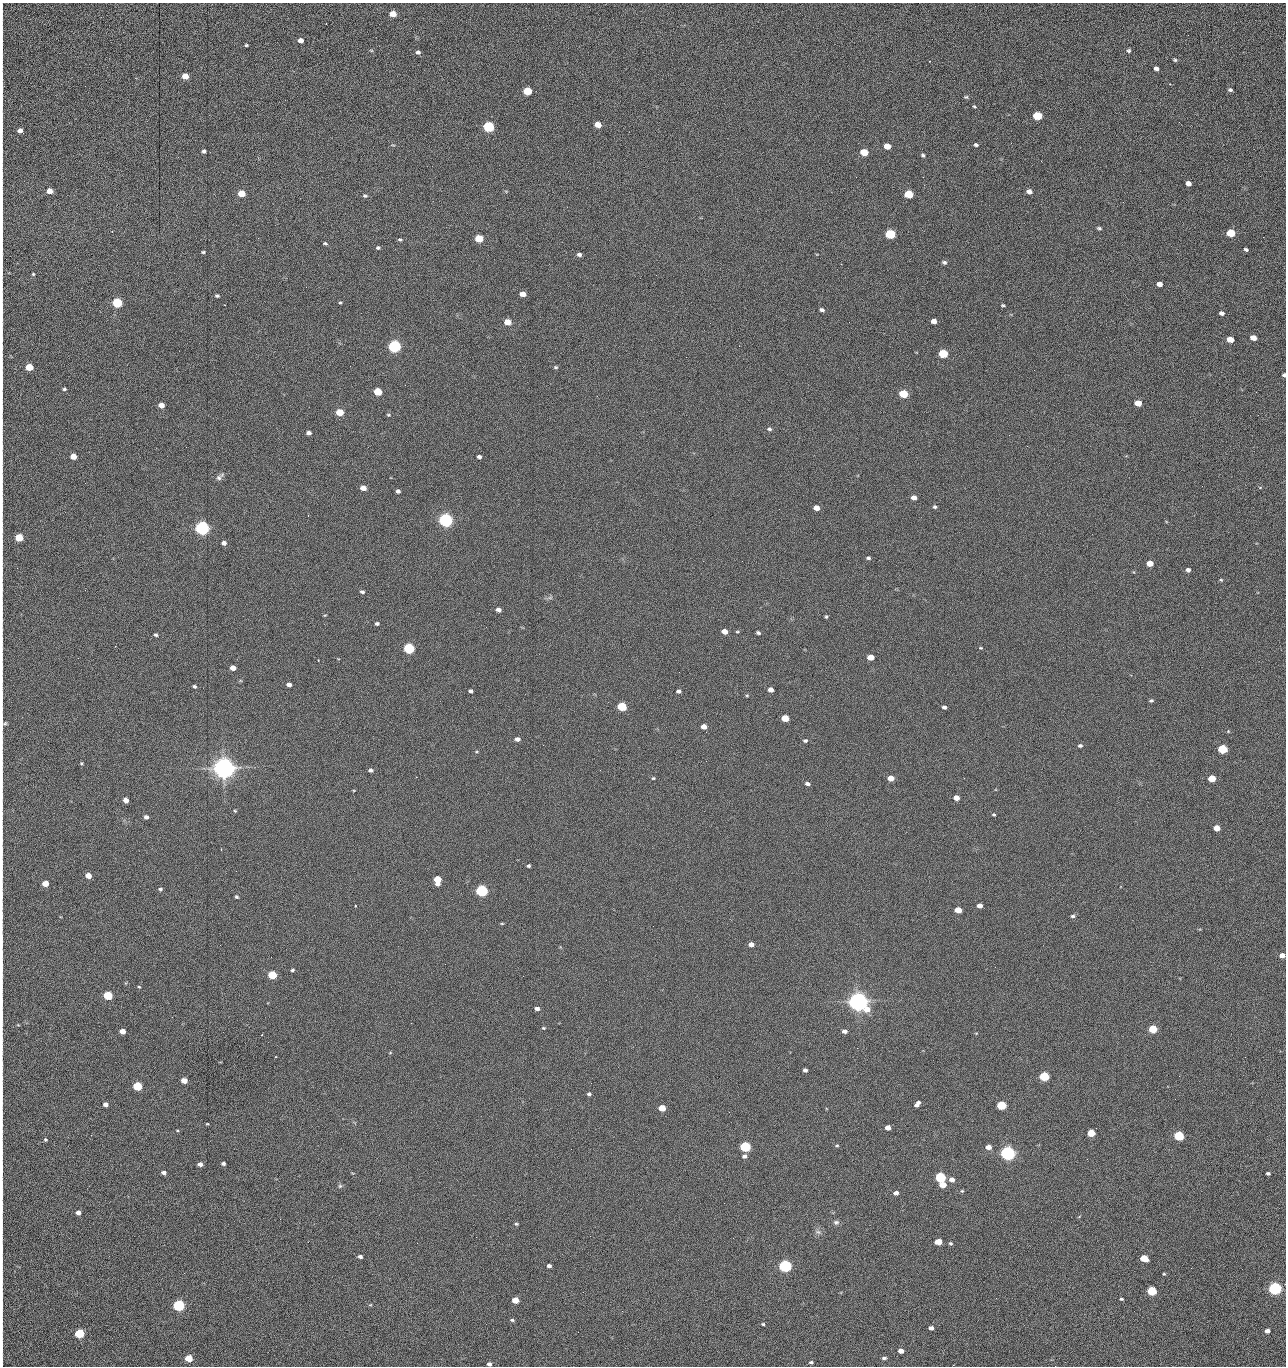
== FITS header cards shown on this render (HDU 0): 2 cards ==
NAXIS1  =                 1284 /fastest changing axis
NAXIS2  =                 1364 /next to fastest changing axis

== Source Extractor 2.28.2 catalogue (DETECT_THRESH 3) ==
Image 1284 x 1364 px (HDU 0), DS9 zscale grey, 1 PNG px = 1 image px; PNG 1288 x 1368 px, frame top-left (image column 1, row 1364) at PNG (2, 3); no overlay
Background 146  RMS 15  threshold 44.5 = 3 sigma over >= 5 px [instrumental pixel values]
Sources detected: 273; all 273 listed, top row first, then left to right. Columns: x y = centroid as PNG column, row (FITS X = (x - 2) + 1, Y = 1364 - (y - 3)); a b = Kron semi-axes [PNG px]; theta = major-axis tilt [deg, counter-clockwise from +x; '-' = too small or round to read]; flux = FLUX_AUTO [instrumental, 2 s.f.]
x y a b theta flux
393 14 5 4 - 1.3e+04
326 23 2 2 - 7.4e+02
1188 35 2 2 - 7.3e+02
300 40 5 4 - 4.9e+03
246 45 3 3 - 1.3e+03
371 50 6 3 -19 1.0e+03
1129 51 6 5 - 2.1e+03
418 52 4 4 - 2.5e+03
2 57 30 2 90 6.2e+03
1175 60 5 4 - 1.5e+03
1156 69 5 4 - 4.1e+03
185 76 5 4 - 1.4e+04
1170 84 3 2 - 8.1e+02
1230 90 5 4 - 2.1e+03
528 91 5 5 - 4.2e+04
966 97 6 4 0 1.5e+03
2 100 30 2 90 6.5e+03
974 107 4 3 - 1.1e+03
1037 116 6 5 - 6.1e+04
1179 122 2 2 - 7.3e+02
598 124 5 4 - 1.5e+04
2 127 17 2 90 3.1e+03
489 127 6 5 - 1.6e+05
20 131 5 4 - 5.3e+03
976 145 5 4 - 2.0e+03
887 146 5 4 - 1.2e+04
204 151 4 4 - 2.4e+03
864 152 5 5 - 2.8e+04
923 155 5 3 - 1.6e+03
1041 161 3 2 - 1.3e+03
856 177 2 2 - 1.5e+03
923 177 2 2 - 1.2e+04
2 183 14 2 90 2.7e+03
1188 183 5 4 - 6.3e+03
49 191 5 4 - 1.0e+04
1029 191 5 4 - 5.7e+03
241 193 5 5 - 2.1e+04
909 194 6 5 - 5.2e+04
365 196 7 4 -17 1.7e+03
1123 202 2 2 - 6.1e+02
1099 228 5 4 - 1.7e+03
1231 233 5 5 - 4.3e+04
2 234 23 2 90 4.6e+03
890 234 6 5 - 1.0e+05
1263 237 2 2 - 6.0e+02
479 238 5 5 - 4.1e+04
400 240 5 3 - 1.5e+03
325 243 5 3 - 1.4e+03
378 248 4 4 - 1.6e+03
1246 249 4 3 - 1.8e+03
203 252 5 3 - 1.3e+03
579 254 5 4 - 2.9e+03
944 262 6 5 - 2.1e+03
841 264 2 2 - 1.8e+04
33 274 4 4 - 1.1e+03
1159 284 5 4 - 7.2e+03
306 287 2 2 - 4.2e+02
523 294 5 4 - 9.4e+03
217 296 5 4 - 1.7e+03
117 303 5 5 - 1.0e+05
340 303 4 4 - 1.2e+03
1003 305 4 3 - 1.2e+03
2 309 26 2 90 4.9e+03
822 310 5 4 - 2.2e+03
1221 313 5 4 - 3.6e+03
934 321 5 4 - 7.8e+03
507 322 5 4 - 1.6e+04
849 322 2 2 - 4.5e+02
710 323 2 2 - 2.3e+03
1253 338 5 4 - 1.1e+04
1230 339 5 4 - 1.6e+04
394 346 6 5 - 3.0e+05
943 354 5 5 - 5.9e+04
350 366 2 2 - 1.5e+03
29 367 5 4 - 2.6e+04
556 367 6 4 -2 1.4e+03
1284 375 4 3 - 2.1e+03
2 384 16 2 90 3.0e+03
64 389 4 3 - 1.6e+03
378 391 5 5 - 3.7e+04
1256 392 2 2 - 6.6e+02
903 394 5 5 - 6.0e+04
1138 403 5 4 - 1.9e+04
161 405 5 4 - 8.6e+03
339 412 5 4 - 3.0e+04
388 415 5 3 - 1.1e+03
2 422 13 2 90 2.0e+03
769 429 6 5 - 1.9e+03
309 433 5 4 - 3.8e+03
1009 435 2 2 - 2.2e+03
186 447 2 2 - 1.7e+03
73 456 5 4 - 1.2e+04
479 457 4 4 - 2.6e+03
220 477 12 5 42 3.4e+03
85 483 2 2 - 6.4e+02
1260 487 5 3 - 8.0e+02
363 488 5 4 - 1.0e+04
398 491 4 4 - 2.7e+03
914 498 5 4 - 5.9e+03
2 499 11 2 90 2.1e+03
935 507 5 4 - 1.8e+03
816 508 5 4 - 8.7e+03
446 520 6 5 - 5.1e+05
202 528 6 5 - 5.4e+05
19 537 5 5 - 4.2e+04
224 543 5 4 - 4.0e+03
868 558 5 4 - 1.8e+03
742 561 2 2 - 4.4e+02
1150 563 5 4 - 1.3e+04
1188 570 4 4 - 3.7e+03
1221 580 4 3 - 1.0e+03
2 588 11 2 90 1.8e+03
362 592 5 4 - 2.2e+03
550 598 7 4 1 2.1e+03
498 610 5 4 - 4.6e+03
325 615 4 3 - 7.9e+02
826 617 4 3 - 1.4e+03
377 624 4 4 - 2.0e+03
725 632 5 4 - 1.0e+04
737 632 4 4 - 1.1e+03
758 633 4 3 - 1.9e+03
156 635 4 3 - 1.8e+03
409 648 5 5 - 1.6e+05
981 648 5 4 - 9.8e+02
870 657 5 4 - 1.4e+04
318 660 3 2 - 5.6e+02
233 668 5 4 - 7.5e+03
679 672 2 2 - 1.7e+03
289 684 5 4 - 4.2e+03
194 686 4 4 - 1.9e+03
771 690 5 4 - 6.3e+03
470 691 4 3 - 2.3e+03
678 691 5 4 - 2.5e+03
2 694 14 2 90 2.3e+03
747 695 5 3 - 1.1e+03
1151 701 4 3 - 1.6e+03
622 706 5 5 - 7.1e+04
944 707 4 3 - 2.6e+03
785 718 5 4 - 2.8e+04
3 724 13 9 71 3.6e+03
704 727 5 4 - 7.9e+03
517 739 5 4 - 4.5e+03
805 741 5 4 - 2.0e+03
543 745 2 2 - 2.1e+03
1080 746 5 4 - 2.1e+03
1223 749 5 5 - 7.8e+04
2 757 13 2 90 2.5e+03
706 761 2 2 - 1.6e+03
81 763 4 4 - 1.2e+03
224 768 7 6 - 1.6e+06
371 770 5 4 - 2.5e+03
653 778 4 3 - 1.1e+03
891 778 5 4 - 1.1e+04
1212 778 5 4 - 2.5e+04
807 784 5 4 - 3.1e+03
2 796 9 2 90 1.4e+03
956 798 5 4 - 8.3e+03
126 800 5 4 - 7.0e+03
235 811 4 4 - 1.0e+03
994 815 4 3 - 1.2e+03
146 817 4 4 - 3.8e+03
1217 828 5 4 - 1.6e+04
221 849 2 2 - 5.6e+02
2 865 16 2 90 2.9e+03
528 866 3 3 - 1.7e+03
88 876 5 4 - 1.3e+04
437 880 6 5 - 2.8e+04
45 884 5 4 - 1.6e+04
160 889 5 4 - 1.8e+03
482 891 5 5 - 2.4e+05
237 897 4 4 - 1.6e+03
355 906 3 2 - 1.0e+03
980 906 5 4 - 6.0e+03
958 910 5 4 - 1.9e+04
1073 916 6 4 -1 1.9e+03
502 923 5 3 - 9.6e+02
2 938 16 2 90 2.6e+03
751 944 5 4 - 6.3e+03
1282 955 4 4 - 7.3e+03
2 964 11 2 90 2.0e+03
292 970 4 3 - 1.8e+03
272 975 5 4 - 6.1e+04
523 976 2 2 - 1.3e+03
139 987 4 3 - 9.9e+02
108 995 5 5 - 7.6e+04
2 1000 10 2 90 1.7e+03
858 1002 7 6 - 1.3e+06
537 1008 4 3 - 4.2e+03
411 1023 2 2 - 3.6e+03
543 1028 5 3 - 9.6e+02
1153 1029 5 4 - 4.9e+04
122 1031 5 4 - 1.1e+04
844 1031 5 4 - 3.8e+03
2 1040 12 2 90 2.1e+03
857 1048 3 2 - 9.5e+02
390 1053 5 3 - 7.6e+02
1245 1057 2 2 - 1.3e+03
805 1070 4 4 - 3.3e+03
1044 1076 5 5 - 9.0e+04
1179 1076 2 2 - 1.8e+03
184 1081 5 4 - 1.2e+04
137 1086 5 5 - 6.6e+04
2 1094 9 2 90 1.5e+03
589 1094 4 3 - 2.0e+03
105 1104 4 4 - 5.4e+03
917 1104 7 4 48 4.6e+03
1001 1105 5 5 - 7.4e+04
662 1108 5 4 - 2.1e+04
729 1112 2 2 - 5.9e+02
207 1124 4 3 - 8.2e+02
888 1128 5 4 - 7.3e+03
177 1130 4 3 - 9.2e+02
1091 1133 5 4 - 3.2e+04
91 1135 3 2 - 1.7e+03
1179 1136 5 5 - 1.0e+05
45 1140 4 4 - 1.3e+03
837 1145 4 4 - 1.1e+03
745 1147 5 5 - 1.5e+05
988 1147 5 4 - 8.1e+03
571 1149 2 2 - 6.1e+02
1008 1153 6 5 - 6.3e+05
744 1156 6 5 - 3.1e+03
1087 1159 2 2 - 1.3e+03
223 1163 4 4 - 2.5e+03
200 1164 5 4 - 4.8e+03
164 1172 4 4 - 3.7e+03
1268 1173 4 3 - 1.9e+03
940 1177 5 5 - 1.5e+05
952 1179 5 5 - 6.8e+03
943 1185 5 4 - 1.7e+04
340 1186 6 5 - 1.6e+03
962 1191 5 4 - 1.2e+03
2 1193 25 2 90 4.5e+03
896 1193 4 4 - 4.4e+03
78 1212 5 4 - 4.5e+03
280 1219 2 2 - 1.4e+03
836 1222 7 6 - 2.5e+03
516 1224 4 3 - 1.4e+03
818 1232 9 6 -9 2.9e+03
476 1237 2 2 - 5.4e+03
308 1242 3 2 - 1.2e+03
938 1242 5 4 - 1.9e+04
417 1243 2 2 - 3.7e+03
950 1243 5 4 - 1.4e+03
2 1248 11 2 90 2.0e+03
360 1256 4 3 - 2.9e+03
1144 1258 5 4 - 2.7e+04
549 1266 4 4 - 3.2e+03
785 1266 5 5 - 3.1e+05
1164 1274 3 3 - 9.9e+02
1275 1288 5 5 - 3.7e+05
1152 1291 5 5 - 7.9e+04
996 1298 2 2 - 1.9e+03
1121 1299 4 3 - 1.6e+03
515 1300 5 4 - 1.8e+04
2 1305 17 2 90 3.1e+03
179 1305 5 5 - 2.4e+05
370 1305 5 3 - 8.2e+02
622 1311 3 2 - 6.5e+02
512 1320 6 4 -11 1.7e+03
763 1324 4 3 - 1.2e+03
2 1328 9 2 90 1.2e+03
931 1328 4 4 - 3.9e+03
1267 1331 4 4 - 5.2e+03
578 1332 2 2 - 2.3e+03
79 1333 5 5 - 9.4e+04
901 1351 5 4 - 6.7e+03
189 1358 5 4 - 3.1e+04
884 1358 5 3 - 1.9e+03
2 1361 16 2 90 2.1e+03
811 1362 5 4 - 1.6e+03
489 1364 5 4 - 3.0e+03
1055 1366 2 2 - 1.4e+03
At the frame edge (FLAGS 8, measured only in part): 31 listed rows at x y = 2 57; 2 100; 2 127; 20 131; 2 183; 2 234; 2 309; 1284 375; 2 384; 2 422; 2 499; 19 537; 2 588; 2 694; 3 724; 2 757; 2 796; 2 865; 2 938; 1282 955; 2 964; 2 1000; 2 1040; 2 1094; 2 1193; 2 1248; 2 1305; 2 1328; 2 1361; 489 1364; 1055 1366

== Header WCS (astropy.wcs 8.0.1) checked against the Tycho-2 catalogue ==
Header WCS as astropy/WCSLIB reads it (CRVAL/CRPIX/CD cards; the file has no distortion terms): RA---TAN/DEC--TAN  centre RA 15:41:40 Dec +51:59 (235.42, +51.98 deg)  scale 1.26 arcsec/px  FOV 26.9' x 28.5'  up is +92 deg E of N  parity flipped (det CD > 0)
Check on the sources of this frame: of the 60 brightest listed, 11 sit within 2.0 arcsec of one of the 11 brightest Tycho-2 stars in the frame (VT <= 12.29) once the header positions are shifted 0.34 arcsec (0.33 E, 0.06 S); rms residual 1.06 arcsec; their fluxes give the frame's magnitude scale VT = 25.23 - 2.5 log10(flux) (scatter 0.22 mag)
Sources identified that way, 11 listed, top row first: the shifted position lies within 2.0 arcsec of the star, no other Tycho-2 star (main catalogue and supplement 1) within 4.0 arcsec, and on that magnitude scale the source's flux lands within +1.5 / -3 mag of the star's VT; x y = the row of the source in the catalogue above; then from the Tycho-2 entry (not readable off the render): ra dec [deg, ICRS J2000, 3 dp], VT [Tycho-2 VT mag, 2 dp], TYC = Tycho-2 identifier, HIP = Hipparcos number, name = IAU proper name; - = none
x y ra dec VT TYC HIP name
394 346 235.614 +52.064 11.61 3489-1132-1 - -
446 520 235.514 +52.049 11.19 3489-1407-1 - -
202 528 235.515 +52.133 11.12 3489-1380-1 - -
224 768 235.378 +52.130 9.31 3489-1322-1 76850 -
482 891 235.303 +52.042 11.52 3489-958-1 - -
858 1002 235.232 +51.912 9.59 3489-824-1 - -
1008 1153 235.143 +51.862 10.97 3489-1016-1 - -
940 1177 235.131 +51.886 12.29 3489-908-1 - -
785 1266 235.084 +51.941 11.45 3489-1346-1 - -
1275 1288 235.062 +51.771 11.53 3489-1453-1 - -
179 1305 235.075 +52.152 11.74 3489-912-1 - -